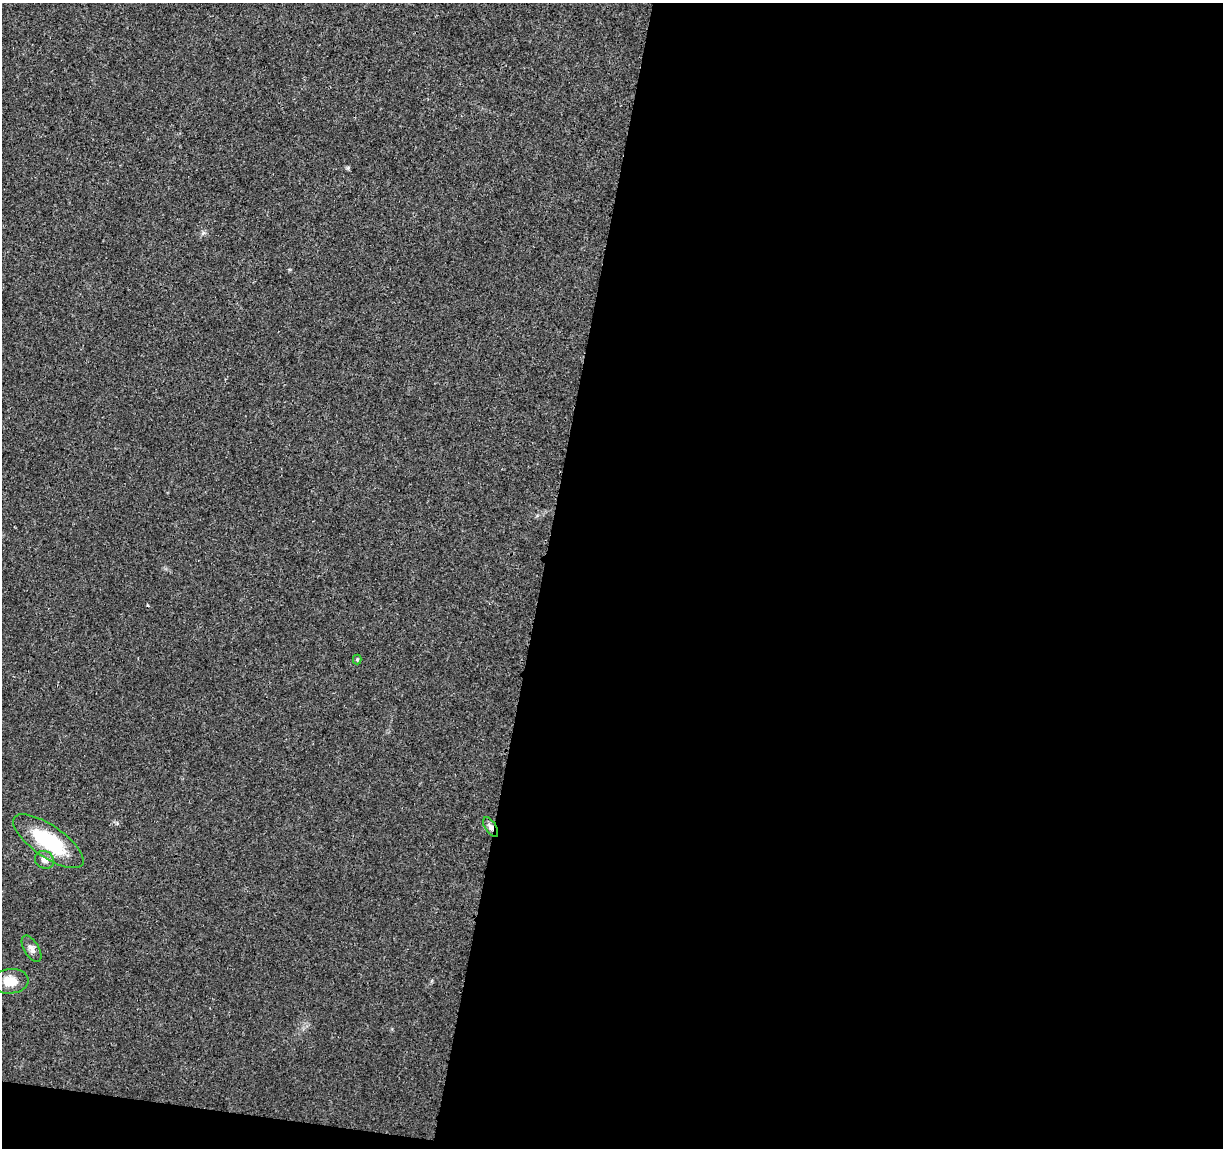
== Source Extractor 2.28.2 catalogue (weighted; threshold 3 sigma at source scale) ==
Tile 16 of 4 x 4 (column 4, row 4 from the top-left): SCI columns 3667-4887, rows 228-1373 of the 4896 x 5099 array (HDU 1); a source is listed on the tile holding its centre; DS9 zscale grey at full resolution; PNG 1225 x 1150 px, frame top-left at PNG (2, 3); each listed source drawn as its Kron ellipse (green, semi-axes under 4 px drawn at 4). Shown black and unused: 57% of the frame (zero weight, under 3 of 4 exposures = <1% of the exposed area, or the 3 px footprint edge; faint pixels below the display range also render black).
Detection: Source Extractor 2.28.2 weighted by HDU 2 'WHT'; one run over the whole footprint, this tile lists its part. Background 0.0204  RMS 0.0029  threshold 0.0131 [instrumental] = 3 sigma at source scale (4.5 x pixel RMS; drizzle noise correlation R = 1.50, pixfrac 1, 0.0396/0.0396 arcsec/px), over >= 5 px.
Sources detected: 7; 1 cosmic-ray / hot-pixel residue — neither listed nor drawn; the other 6 listed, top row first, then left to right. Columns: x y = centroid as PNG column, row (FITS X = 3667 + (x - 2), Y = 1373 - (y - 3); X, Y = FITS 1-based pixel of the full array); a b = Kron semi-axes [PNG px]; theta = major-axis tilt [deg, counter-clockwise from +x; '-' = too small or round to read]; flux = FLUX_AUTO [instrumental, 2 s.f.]
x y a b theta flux
357 660 5 4 - 0.43
491 827 11 5 -58 1.1
48 841 41 16 -35 19
44 860 10 8 -34 1.5
31 949 15 7 -59 1.5
10 981 18 12 4 4.1
Overlapping masked pixels (flux is a lower limit): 1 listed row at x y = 491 827